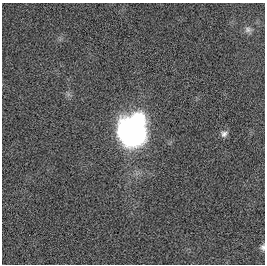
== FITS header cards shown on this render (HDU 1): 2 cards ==
NAXIS1  =                  263
NAXIS2  =                  262

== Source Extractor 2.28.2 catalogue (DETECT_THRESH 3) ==
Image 263 x 262 px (HDU 1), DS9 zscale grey, 1 PNG px = 1 image px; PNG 267 x 266 px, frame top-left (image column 1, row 262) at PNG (2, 3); no overlay
Background 0.0038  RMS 0.061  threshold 0.182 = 3 sigma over >= 5 px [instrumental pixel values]
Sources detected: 4; all 4 listed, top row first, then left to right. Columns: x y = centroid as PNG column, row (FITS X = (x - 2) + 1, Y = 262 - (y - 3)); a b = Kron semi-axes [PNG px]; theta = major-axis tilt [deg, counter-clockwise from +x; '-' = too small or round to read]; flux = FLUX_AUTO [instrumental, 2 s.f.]
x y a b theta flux
248 29 9 8 - 16
132 132 23 19 73 1600
224 134 9 7 15 16
263 247 8 6 80 11
At the frame edge (FLAGS 8, measured only in part): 1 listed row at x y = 263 247